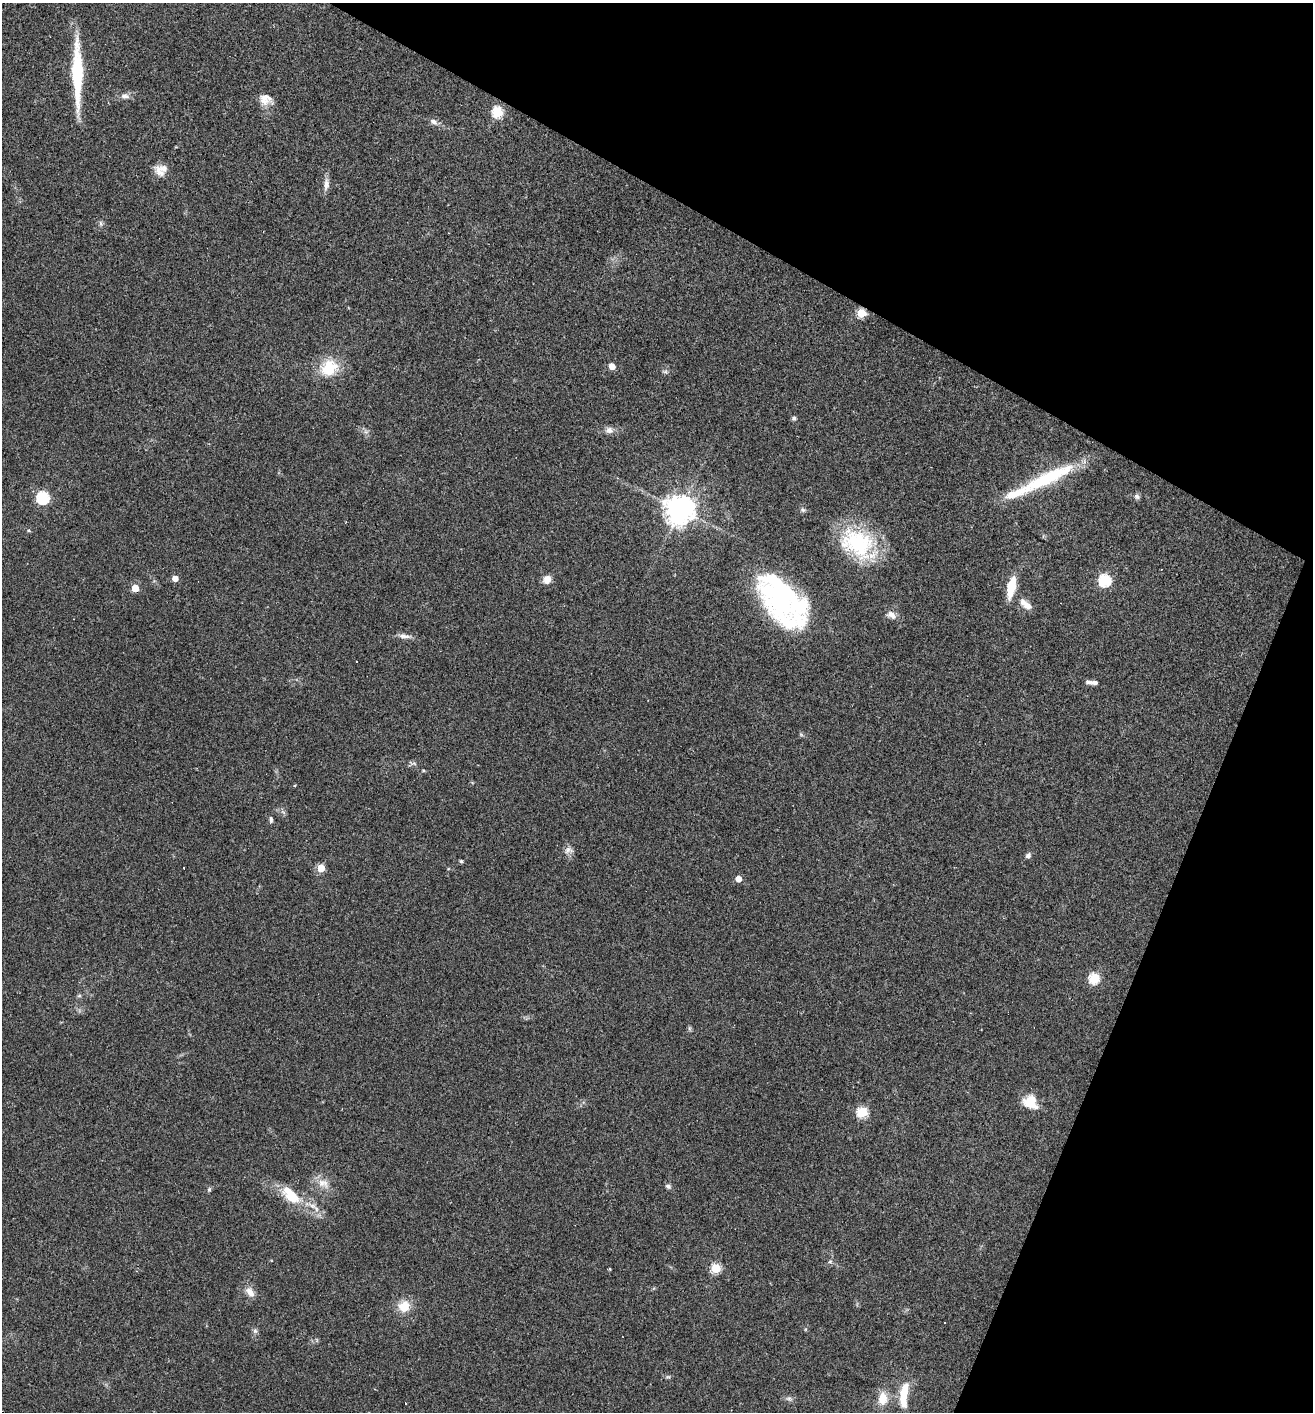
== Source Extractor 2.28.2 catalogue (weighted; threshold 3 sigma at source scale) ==
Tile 8 of 4 x 4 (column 4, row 2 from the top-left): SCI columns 4070-5380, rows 2823-4232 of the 5654 x 5643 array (HDU 1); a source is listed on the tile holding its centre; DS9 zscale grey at full resolution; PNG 1315 x 1414 px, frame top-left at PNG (2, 3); no overlay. Shown black and unused: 23% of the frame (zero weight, under 2 of 3 exposures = <1% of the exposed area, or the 3 px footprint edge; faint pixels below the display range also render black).
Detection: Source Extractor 2.28.2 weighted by HDU 2 'WHT'; one run over the whole footprint, this tile lists its part. Background 0.0502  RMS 0.0065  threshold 0.0292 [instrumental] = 3 sigma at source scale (4.5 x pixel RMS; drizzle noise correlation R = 1.50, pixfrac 1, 0.05/0.05 arcsec/px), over >= 5 px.
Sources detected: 73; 2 inside a brighter object's white glare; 3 cosmic-ray / hot-pixel residue — not listed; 6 inside a brighter listed object's ellipse — not listed separately; the other 62 listed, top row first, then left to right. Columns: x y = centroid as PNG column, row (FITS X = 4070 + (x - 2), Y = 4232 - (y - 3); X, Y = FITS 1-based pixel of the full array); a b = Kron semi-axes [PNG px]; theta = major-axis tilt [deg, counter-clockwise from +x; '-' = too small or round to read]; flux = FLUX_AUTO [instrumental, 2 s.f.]
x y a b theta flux
77 73 69 10 -89 44
125 96 13 8 1 3.4
266 99 17 13 -18 7
497 112 6 5 - 56
433 122 10 6 -31 2.9
176 147 4 2 - 0.58
160 172 19 11 -60 6.1
326 184 18 7 86 3.9
101 223 8 5 -71 1.4
861 313 5 5 - 30
612 366 5 4 - 7.7
329 368 20 17 36 22
665 372 7 4 0 1.1
794 418 6 5 - 1.3
609 430 11 9 1 3.2
366 432 7 4 -18 1.4
617 478 3 3 - 0.46
1047 478 76 14 26 48
1137 496 8 6 -30 1.8
43 498 6 6 - 87
680 510 9 9 - 850
803 510 8 6 -21 1.4
29 530 6 4 -2 1
857 543 41 31 -32 60
175 578 5 4 - 6.5
547 579 7 7 - 6.9
1105 580 6 6 - 74
1011 587 23 8 78 15
135 588 5 5 - 16
782 603 64 29 -34 100
1027 606 12 9 -19 4.6
891 615 14 9 -31 4.3
404 636 20 6 -6 3.6
356 661 2 2 - 0.37
1094 682 9 6 -1 2.2
423 770 4 4 - 0.65
271 820 9 4 -86 1.5
568 850 12 9 9 3.1
1028 855 7 6 - 1.9
461 861 5 4 - 0.99
321 868 5 5 - 19
738 879 5 4 - 7.8
1094 978 5 5 - 52
79 996 6 4 19 0.88
689 1028 7 4 -72 1
1030 1102 18 14 -32 13
862 1112 5 5 - 48
323 1183 17 12 -22 7.6
668 1186 8 5 -28 1.6
209 1190 6 5 - 1.2
292 1197 28 14 -22 18
716 1268 5 5 - 42
610 1269 3 3 - 0.73
250 1292 15 9 -54 5.2
404 1306 13 12 - 12
945 1322 3 2 - 0.66
805 1329 5 4 - 0.67
255 1331 8 6 -88 1.6
668 1377 6 4 0 1
904 1391 26 9 75 14
883 1398 15 10 84 11
789 1399 9 6 -16 2
Overlapping masked pixels (flux is a lower limit): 1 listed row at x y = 861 313